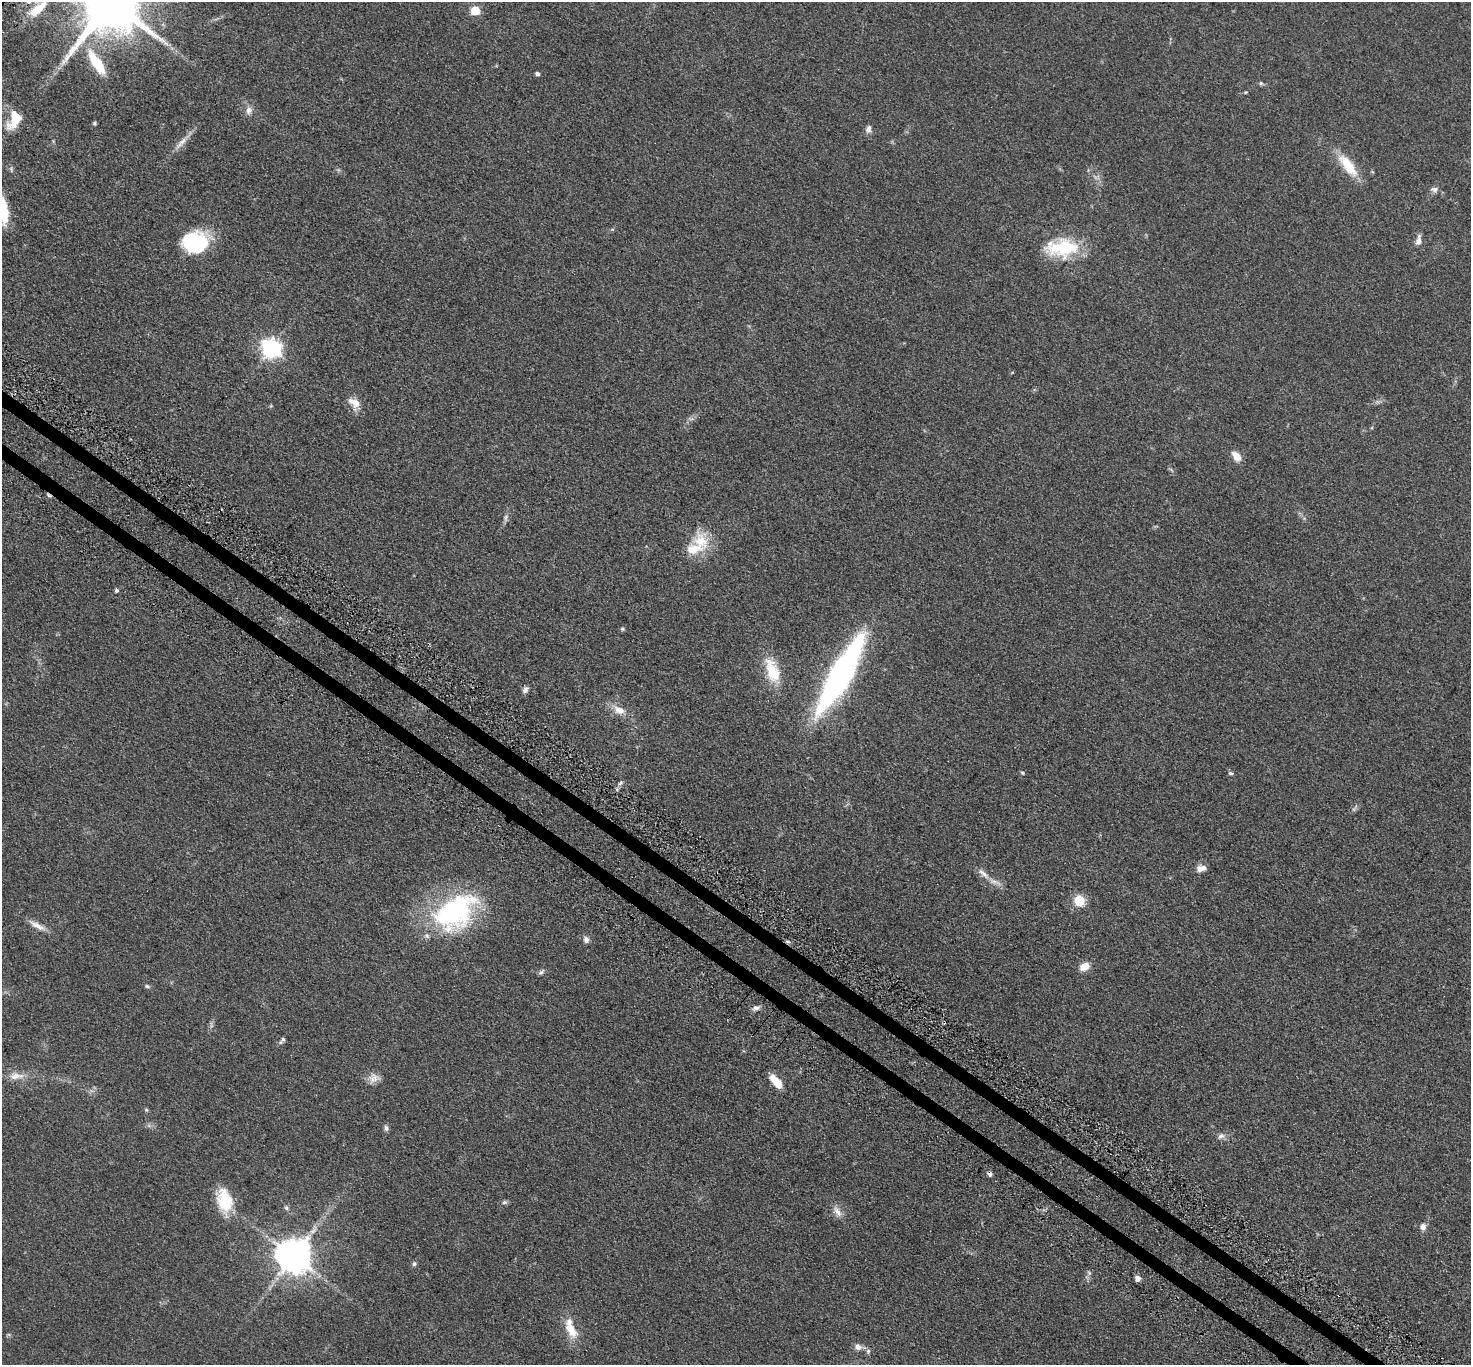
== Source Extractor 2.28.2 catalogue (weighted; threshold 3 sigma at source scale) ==
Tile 6 of 4 x 4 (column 2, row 2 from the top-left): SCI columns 1537-3005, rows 3082-4444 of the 6011 x 6022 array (HDU 1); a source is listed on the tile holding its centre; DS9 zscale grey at full resolution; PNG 1473 x 1367 px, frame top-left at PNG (2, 2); no overlay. Shown black and unused: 2% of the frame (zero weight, under 3 of 5 exposures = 4% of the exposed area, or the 3 px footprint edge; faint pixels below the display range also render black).
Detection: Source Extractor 2.28.2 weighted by HDU 2 'WHT'; one run over the whole footprint, this tile lists its part. Background 0.0471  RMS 0.0071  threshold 0.0319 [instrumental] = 3 sigma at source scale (4.5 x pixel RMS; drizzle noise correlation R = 1.50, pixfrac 1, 0.05/0.05 arcsec/px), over >= 5 px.
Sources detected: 64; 1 inside a brighter object's white glare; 2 cosmic-ray / hot-pixel residue — not listed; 2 inside a brighter listed object's ellipse — not listed separately; the other 59 listed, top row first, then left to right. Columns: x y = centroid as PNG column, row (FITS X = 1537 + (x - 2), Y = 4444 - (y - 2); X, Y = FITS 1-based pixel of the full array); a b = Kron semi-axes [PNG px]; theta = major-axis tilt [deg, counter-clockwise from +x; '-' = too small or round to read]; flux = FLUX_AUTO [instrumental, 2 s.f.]
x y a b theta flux
39 8 35 9 45 13
475 10 5 5 - 31
97 63 28 9 -57 23
537 74 5 4 - 1.7
1261 83 6 5 - 1.1
1246 92 5 4 - 0.65
249 110 10 8 80 3.5
14 119 24 13 67 16
94 123 5 5 - 1.1
868 129 10 7 80 2.8
181 143 22 6 46 5.6
1348 166 36 12 -52 17
1434 189 11 7 -4 2.6
4 211 33 10 -85 17
1418 240 13 7 81 3.9
191 241 37 20 -6 43
1065 248 38 23 8 39
271 348 8 7 - 300
355 403 15 12 -41 7
1236 456 12 7 -49 6.9
506 518 10 5 82 2.1
701 541 25 23 -54 21
116 590 4 4 - 1.4
622 629 6 4 -20 0.95
772 671 33 16 -71 22
841 674 83 19 61 190
525 690 8 6 54 2.4
619 710 18 10 -24 7.9
1022 773 5 4 - 0.92
1231 773 7 5 -25 1.2
620 783 8 3 45 1.4
1201 868 11 7 11 4.7
983 873 23 6 -42 5.7
1079 900 6 5 - 46
454 912 48 31 37 120
37 926 24 7 -30 5.7
586 940 9 7 -73 2.6
788 942 6 4 -19 1.2
1084 967 12 8 26 6.5
541 972 9 5 45 1.6
147 986 7 5 -17 1.3
756 1008 9 5 7 2.4
283 1039 8 5 70 1.5
16 1076 21 9 3 7.5
374 1078 15 13 28 5.6
776 1081 17 7 -50 11
146 1110 6 5 - 0.91
386 1128 9 5 -76 1.7
1221 1136 11 7 38 2.7
224 1201 30 18 -77 22
504 1202 7 5 2 1.4
286 1208 6 5 - 1.2
837 1212 17 9 -58 5.2
1423 1227 8 6 80 3.6
294 1256 10 9 - 1600
414 1264 6 5 - 1.5
1138 1278 5 5 - 4.3
571 1330 26 12 -58 13
858 1347 9 8 - 3.7
Overlapping masked pixels (flux is a lower limit): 1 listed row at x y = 788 942
Isophote crosses this tile's border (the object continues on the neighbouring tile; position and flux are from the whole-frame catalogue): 2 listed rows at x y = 39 8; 4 211